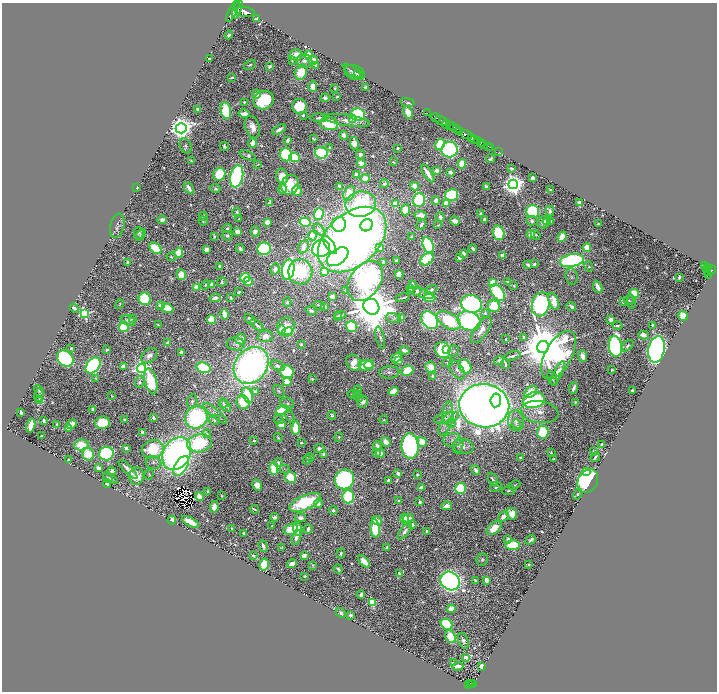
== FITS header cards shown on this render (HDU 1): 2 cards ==
NAXIS1  =                 1429
NAXIS2  =                 1379

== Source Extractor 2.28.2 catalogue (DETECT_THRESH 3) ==
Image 1429 x 1379 px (HDU 1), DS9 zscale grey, zoomed out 1/2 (1 PNG px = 2 x 2 image px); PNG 719 x 694 px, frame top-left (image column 1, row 1378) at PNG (2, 3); each listed source drawn as its Kron ellipse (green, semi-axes under 4 px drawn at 4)
Background 1.18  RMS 0.014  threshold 0.041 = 3 sigma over >= 5 px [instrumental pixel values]
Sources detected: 864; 52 cannot appear on this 1/2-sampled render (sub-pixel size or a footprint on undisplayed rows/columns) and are neither listed nor drawn; of the other 812, the 500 brightest by FLUX_AUTO listed and drawn (312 fainter detections omitted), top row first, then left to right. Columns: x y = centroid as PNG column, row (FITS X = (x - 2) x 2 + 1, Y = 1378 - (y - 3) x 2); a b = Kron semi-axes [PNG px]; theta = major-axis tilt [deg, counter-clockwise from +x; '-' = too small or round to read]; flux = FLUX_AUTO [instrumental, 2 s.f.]
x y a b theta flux
237 9 10 4 68 5100
233 11 12 3 63 5300
245 12 10 5 -10 6200
257 19 4 2 - 8.5
229 35 4 3 - 8.8
296 55 6 5 - 38
309 55 3 3 - 110
209 59 3 2 - 6
292 60 4 3 - 3.9
313 60 5 3 - 60
305 61 8 6 -17 16
250 65 6 3 26 5.3
316 65 3 3 - 5.9
270 66 4 3 - 11
352 71 10 4 -36 7.4
301 72 8 6 68 81
354 72 11 7 -21 11
359 75 5 4 - 3.5
232 77 4 2 - 4.6
313 86 5 4 - 27
365 87 3 3 - 8.1
335 88 2 2 - 6.5
256 94 5 4 - 14
337 97 3 2 - 3.5
325 98 4 4 - 11
264 100 10 9 - 230
244 102 2 2 - 9.2
408 102 7 3 -11 6.8
299 106 8 7 - 130
198 109 3 3 - 10
226 111 9 5 -77 180
408 112 6 4 -64 66
428 113 2 1 - 59
244 114 6 3 2 29
303 115 2 2 - 8.6
358 115 7 6 - 310
319 118 9 3 1 14
352 118 4 3 - 13
436 118 5 2 - 2000
347 120 23 5 -9 35
442 121 7 2 -26 1400
329 124 9 6 -11 130
446 124 4 2 - 430
449 126 2 2 - 250
252 127 11 7 -71 34
453 127 4 2 - 750
181 128 5 5 - 4000
279 129 7 3 31 18
456 129 4 2 - 520
459 131 4 3 - 870
466 134 6 2 -25 2900
344 135 4 3 - 20
471 137 3 2 - 720
313 139 4 2 - 3.6
474 139 3 2 - 1000
288 140 3 2 - 13
477 140 2 1 - 290
480 142 3 2 - 310
253 143 5 3 - 50
354 143 6 4 -79 56
440 144 5 4 - 210
484 144 2 1 - 180
186 146 8 5 -65 7.7
224 146 4 3 - 11
488 146 2 1 - 40
330 147 4 3 - 4
490 147 2 1 - 22
397 148 2 2 - 4.7
450 150 8 7 - 390
498 152 4 1 - 22
321 153 6 5 - 300
248 155 8 3 -24 10
286 155 7 6 - 340
360 155 5 4 - 13
294 157 5 4 - 160
491 159 4 3 - 7.3
191 161 4 3 - 5
393 162 4 2 - 4.1
361 163 4 3 - 28
258 164 3 2 - 3.8
462 164 5 3 - 110
512 169 3 3 - 9.8
437 170 3 3 - 13
450 172 4 3 - 13
428 173 10 3 -57 31
219 174 6 6 - 160
356 175 4 3 - 13
237 176 11 6 78 800
282 176 8 6 -74 60
365 178 5 4 - 36
533 178 4 3 - 13
384 184 4 3 - 7.5
513 184 5 4 - 3200
290 185 10 9 - 81
340 186 4 3 - 13
414 186 4 4 - 42
137 187 3 2 - 4.1
486 187 4 2 - 12
189 188 6 3 -59 21
215 189 5 4 - 7.8
282 189 4 4 - 32
550 190 2 2 - 5.9
297 191 5 4 - 33
349 193 8 5 65 140
451 195 7 5 10 230
419 200 7 6 - 330
436 200 3 3 - 44
579 202 3 3 - 24
269 203 4 3 - 5.4
446 203 3 3 - 59
361 204 15 12 10 600
396 204 4 4 - 80
405 210 5 4 - 46
532 211 7 6 - 240
550 211 5 4 - 10
237 212 5 3 - 5
319 214 6 4 70 320
481 214 3 3 - 8.8
421 215 6 3 -4 33
203 216 4 3 - 8
440 217 4 3 - 23
239 219 3 2 - 3.6
484 219 3 3 - 12
162 220 5 4 - 17
203 221 5 3 - 5.3
455 221 5 4 - 20
532 221 6 4 -5 9.4
547 221 4 4 - 4.9
551 221 2 2 - 6.6
267 222 3 3 - 42
305 222 5 4 - 190
543 222 6 5 - 22
339 224 7 7 - 120
598 224 3 3 - 8
367 225 6 6 - 190
421 225 6 3 59 9.9
438 225 4 3 - 3.8
117 226 12 7 78 13
227 229 5 4 - 6.9
319 230 6 4 -50 7.2
237 231 4 3 - 23
255 231 5 4 - 19
139 233 6 4 -84 7.5
499 233 7 5 -74 180
531 234 4 3 - 49
141 235 7 3 51 4.9
536 235 5 3 - 5.1
214 236 4 2 - 5.7
227 236 5 4 - 8
312 236 5 4 - 49
412 237 3 2 - 5.4
562 237 5 4 - 81
352 240 39 26 42 3100
330 245 10 4 -58 110
428 245 8 5 -73 350
304 246 7 5 68 28
155 248 7 4 -38 93
321 248 9 8 - 450
380 248 3 3 - 15
473 248 4 2 - 11
587 248 4 4 - 72
206 249 4 4 - 24
240 249 4 3 - 11
264 249 7 6 - 350
179 253 5 4 - 88
463 254 4 3 - 16
502 255 4 3 - 13
171 257 4 3 - 5.4
337 257 12 7 36 480
459 258 3 2 - 9.2
427 259 7 5 40 200
572 260 12 6 10 630
396 261 3 3 - 8.4
128 262 3 3 - 17
383 262 2 2 - 3.7
534 264 3 3 - 9.3
528 265 4 3 - 8
219 266 3 2 - 7
589 266 5 4 - 4.4
705 266 4 2 - 280
707 267 2 2 - 260
275 269 6 4 81 16
288 270 10 6 80 710
707 270 2 1 - 78
711 270 5 2 - 870
324 271 3 3 - 47
300 272 12 12 - 250
708 273 3 2 - 490
399 274 4 3 - 53
181 275 5 4 - 57
708 276 4 2 - 200
572 277 8 6 -75 7.6
679 277 4 2 - 8.8
245 278 5 4 - 140
248 281 5 4 - 71
365 281 22 15 55 600
222 282 4 4 - 7
507 282 3 3 - 4.8
493 283 4 3 - 100
212 284 3 3 - 31
412 284 3 3 - 11
205 285 5 4 - 5.3
514 286 3 2 - 4.2
197 287 4 3 - 68
598 287 6 3 -66 35
410 288 4 3 - 19
345 290 3 2 - 4
431 290 6 3 25 10
417 291 5 3 - 19
239 292 4 2 - 6.9
421 293 13 4 -18 8.8
498 293 9 5 -54 310
634 293 5 4 - 83
333 297 4 3 - 17
215 298 6 3 6 20
231 298 3 2 - 6.5
403 298 7 2 13 5
429 298 6 4 -5 130
145 299 6 6 - 250
629 300 5 4 - 5.2
554 301 9 5 -70 42
287 302 5 3 - 6.8
623 302 4 3 - 8.7
631 302 7 3 -82 4.1
119 304 5 4 - 3.9
471 304 10 8 -18 720
541 304 12 8 76 610
319 305 5 3 - 6.7
160 306 3 2 - 20
324 306 3 3 - 19
494 306 6 6 - 110
571 306 5 3 - 9.7
371 307 8 7 - 24000
74 308 5 3 - 13
167 308 6 4 -23 72
311 311 5 3 - 7.8
85 313 4 4 - 470
485 313 2 2 - 7.7
224 314 5 3 - 64
340 315 6 3 2 5.2
338 316 4 4 - 7.1
683 316 5 4 - 70
132 318 3 2 - 5.2
393 318 7 5 -11 7.3
402 318 4 4 - 31
250 319 6 2 -44 11
611 319 3 3 - 18
128 320 8 5 -18 13
211 320 4 4 - 94
430 320 10 7 -50 520
449 321 13 7 -32 210
469 321 12 9 -23 600
158 325 4 2 - 3.7
257 325 8 2 -38 12
652 325 3 2 - 5.8
286 326 9 8 - 42
617 326 5 3 - 6.8
124 327 5 5 - 180
352 327 6 5 - 190
282 330 3 3 - 91
481 330 15 6 56 26
287 332 6 4 22 190
644 335 5 3 - 31
265 336 7 5 1 33
524 337 3 2 - 4.7
380 338 11 3 -76 6.5
241 339 5 5 - 27
506 339 2 2 - 4.3
168 343 3 2 - 54
236 344 9 6 -2 9.4
301 344 3 2 - 6.7
628 346 7 4 43 6.2
543 347 6 6 - 29000
615 347 10 6 -81 950
71 348 3 3 - 3.7
656 349 13 8 79 1900
107 350 3 2 - 7.7
405 350 5 3 - 19
443 350 8 7 - 320
446 350 3 2 - 34
453 351 6 5 - 4.3
182 352 3 3 - 30
559 355 26 13 60 530
149 356 9 6 39 22
512 356 8 2 17 7.6
583 356 6 4 -86 19
396 357 6 4 35 26
65 359 9 7 -43 510
499 360 5 4 - 6.1
399 361 4 4 - 42
354 363 8 7 - 88
448 363 5 4 - 6.7
369 364 5 4 - 42
505 364 5 2 - 7.8
93 365 9 6 51 540
251 365 20 16 52 1600
124 366 4 4 - 21
277 366 7 4 -27 16
366 366 7 5 -3 90
465 366 8 5 -59 170
431 367 5 5 - 35
142 368 5 4 - 1600
204 368 7 5 -18 290
457 370 11 6 -55 13
612 370 3 2 - 5.1
407 371 6 5 - 93
287 372 7 6 - 250
389 372 10 6 2 11
558 373 13 4 64 22
433 376 3 2 - 7.9
95 378 3 3 - 3.6
552 378 8 2 -70 6.5
312 379 3 3 - 4.1
151 381 13 6 -76 220
140 382 6 4 70 7
287 382 4 3 - 81
573 388 6 3 67 16
632 390 3 3 - 7.2
39 391 6 4 -60 7.3
255 391 2 2 - 15
279 391 7 4 -52 6.3
357 391 6 3 88 3.8
393 392 5 3 - 68
531 392 7 5 41 28
353 394 5 3 - 4.6
39 395 7 3 79 4.6
247 395 8 5 -72 150
112 396 3 2 - 3.6
358 396 6 4 -62 5.1
496 400 7 5 82 260
534 400 11 7 15 420
40 401 4 3 - 66
192 401 7 5 79 8.2
362 401 6 5 - 17
243 402 7 6 - 91
575 402 2 2 - 3.6
223 403 5 3 - 4.1
287 403 7 5 -23 6.8
226 406 7 4 -52 6.9
484 406 25 21 -6 6500
93 410 3 3 - 12
282 410 6 4 22 260
21 412 3 3 - 9
448 412 11 5 81 17
540 412 19 11 -8 41
215 413 15 3 -40 8.1
290 416 6 4 -64 3.9
332 416 4 2 - 4.9
196 417 11 10 - 470
154 418 4 2 - 13
446 418 12 5 14 17
124 419 3 2 - 4.3
214 420 5 5 - 7
279 420 5 4 - 3.6
384 420 4 3 - 4
44 421 4 2 - 14
516 421 10 8 -86 18
102 423 7 6 - 140
451 423 5 4 - 5.1
57 424 3 2 - 3.9
72 424 5 3 - 61
446 424 13 5 63 17
516 424 5 4 - 5.1
281 425 4 4 - 53
31 426 7 4 76 79
68 428 4 3 - 17
295 428 7 3 90 130
142 432 3 2 - 14
543 432 6 6 - 180
207 433 4 4 - 3.7
41 436 2 2 - 4.2
339 437 5 3 - 4.6
278 438 4 2 - 4
452 440 9 7 4 14
254 441 2 2 - 18
386 442 5 4 - 33
422 442 5 4 - 43
199 443 12 9 11 340
301 443 2 2 - 7
602 444 3 2 - 10
81 445 7 5 9 130
377 446 5 3 - 23
410 446 13 8 -85 630
458 446 8 4 69 6.8
463 446 10 7 -17 16
126 448 4 3 - 7
319 448 5 3 - 9.6
153 449 11 9 16 240
377 452 2 2 - 4.8
593 452 3 2 - 6.4
177 453 17 13 59 1100
380 453 4 4 - 38
551 453 4 2 - 6.3
88 454 6 5 - 80
106 454 7 6 - 350
324 454 3 2 - 12
310 457 4 3 - 9.3
520 457 3 3 - 4.9
595 457 5 2 - 7.3
553 459 3 2 - 3.6
68 460 2 2 - 3.8
307 460 5 3 - 8
278 462 4 3 - 8.8
153 463 8 6 -11 11
181 466 11 6 57 470
98 468 3 3 - 19
274 468 6 4 -85 130
285 469 5 4 - 3.8
128 470 13 3 -45 20
476 470 5 3 - 15
112 471 4 3 - 10
587 472 4 3 - 48
398 473 4 2 - 15
417 474 2 2 - 6.2
149 475 5 4 - 3.6
137 476 8 7 - 36
290 477 6 5 - 140
108 478 6 4 -58 4.4
110 478 8 3 -29 7.2
344 479 10 9 - 540
388 480 3 2 - 5.1
493 480 7 3 -63 11
588 481 12 9 57 490
107 483 4 3 - 17
257 485 6 4 -61 35
514 485 6 3 24 5.4
496 487 6 4 28 8
421 488 4 3 - 26
461 488 5 5 - 150
208 491 3 2 - 4.9
509 491 7 3 5 6.1
578 494 6 4 60 4.1
199 496 4 3 - 56
221 496 3 2 - 3.4
348 497 6 6 - 220
399 501 3 2 - 8.8
305 502 17 7 23 270
420 502 3 3 - 6.4
318 503 4 3 - 12
447 506 5 3 - 28
214 507 6 4 84 24
254 509 4 2 - 4.3
333 510 4 4 - 6.4
512 514 6 5 - 56
274 517 4 3 - 11
503 517 6 4 41 20
301 518 5 4 - 15
408 518 6 3 7 15
404 519 5 4 - 70
172 520 4 3 - 22
377 520 5 3 - 50
190 522 9 3 -30 65
412 525 4 4 - 13
272 526 3 2 - 4.3
375 528 9 4 -84 240
494 528 9 5 41 67
232 529 3 2 - 7.1
291 529 7 5 17 62
298 529 7 3 -70 58
308 529 5 3 - 11
405 531 10 4 51 12
426 531 4 2 - 5.5
243 533 3 3 - 7.4
296 538 8 4 73 16
508 539 4 3 - 8.7
531 540 6 3 41 6.9
513 545 7 5 1 210
263 546 6 3 -70 14
387 547 3 3 - 7.8
282 548 4 3 - 4.6
341 554 5 3 - 6.7
253 555 3 2 - 6.5
304 555 4 3 - 20
482 560 6 5 - 6.9
364 561 7 4 -46 37
292 563 5 3 - 30
264 564 6 4 73 130
529 564 3 2 - 7.8
313 565 3 3 - 3.9
338 569 4 3 - 5.5
399 573 3 2 - 7.1
305 576 3 2 - 4.1
475 580 3 2 - 4.8
486 580 4 3 - 18
450 581 10 9 - 1700
361 595 4 2 - 14
372 602 3 3 - 260
451 609 4 4 - 81
341 613 6 3 -44 7
351 615 3 3 - 11
447 624 6 5 - 280
451 637 7 5 -57 110
463 641 8 5 -69 12
465 657 3 2 - 14
453 663 4 2 - 4.2
458 666 5 2 - 22
481 666 4 3 - 18
473 683 3 3 - 200
468 684 4 2 - 220
471 684 2 1 - 80
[312 fainter detections neither listed nor drawn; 52 sub-pixel or undisplayed-footprint detections neither listed nor drawn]